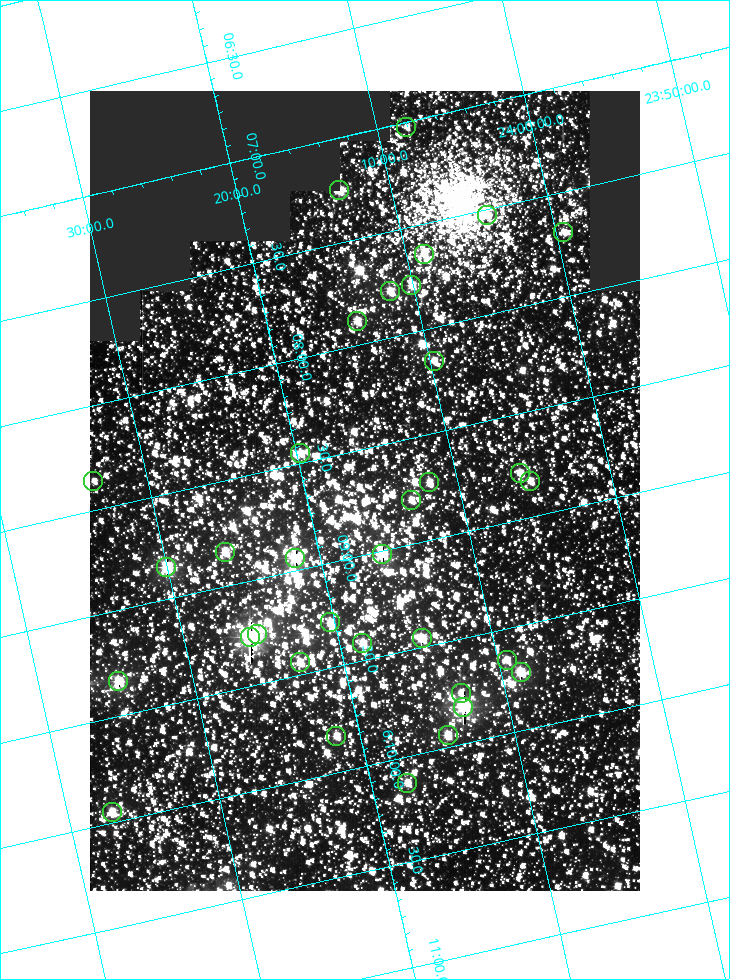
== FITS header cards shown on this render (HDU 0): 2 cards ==
NAXIS1  =                  550
NAXIS2  =                  800

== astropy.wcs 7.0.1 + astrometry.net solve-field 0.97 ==
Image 550 x 800 px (HDU 0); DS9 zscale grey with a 90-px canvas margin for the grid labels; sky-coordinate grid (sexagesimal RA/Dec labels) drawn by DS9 from the SOLVED WCS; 34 Tycho-2 reference stars matched to detected sources circled (green)
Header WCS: RA---TAN/DEC--TAN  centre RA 06:08:42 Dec +24:16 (92.17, +24.27 deg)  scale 3.98 arcsec/px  FOV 36.4' x 53.0'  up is -103 deg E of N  parity normal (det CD < 0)
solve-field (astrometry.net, Tycho-2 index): VERIFIED the header's WCS against the Tycho-2 star catalogue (verified at 3 index scales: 19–34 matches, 0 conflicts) and refined it, rather than solving blind
Solved WCS: RA---TAN-SIP/DEC--TAN-SIP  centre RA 06:08:42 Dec +24:16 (92.17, +24.27 deg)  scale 3.97 arcsec/px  FOV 36.4' x 53.0'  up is -103 deg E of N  parity normal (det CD < 0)
The solver's refit moves the header's centre by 0.35 arcsec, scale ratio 0.9999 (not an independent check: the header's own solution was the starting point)
Tycho-2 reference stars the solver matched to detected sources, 34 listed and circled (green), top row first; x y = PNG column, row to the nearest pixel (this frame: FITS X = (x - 90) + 1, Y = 800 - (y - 91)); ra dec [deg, ICRS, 3 dp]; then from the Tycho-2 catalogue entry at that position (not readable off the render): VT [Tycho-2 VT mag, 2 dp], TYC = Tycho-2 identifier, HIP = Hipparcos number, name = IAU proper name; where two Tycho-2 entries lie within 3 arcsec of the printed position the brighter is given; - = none
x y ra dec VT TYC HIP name
406 127 91.756 +24.135 11.55 1864-383-1 - -
339 190 91.813 +24.222 9.50 1864-951-1 - -
487 215 91.882 +24.069 10.67 1864-1197-1 - -
563 232 91.922 +23.991 11.04 1864-773-1 - -
424 254 91.910 +24.147 9.81 1864-677-1 - -
411 285 91.945 +24.168 9.83 1864-545-1 - -
390 291 91.946 +24.193 9.49 1864-879-1 - -
357 321 91.972 +24.235 9.87 1864-607-1 - -
434 361 92.040 +24.163 9.97 1864-387-1 - -
300 453 92.113 +24.329 10.09 1877-692-1 - -
520 473 92.195 +24.097 9.91 1877-1306-1 - -
93 481 92.090 +24.558 11.22 1868-1493-1 - -
530 481 92.208 +24.088 10.02 1877-898-1 - -
429 482 92.182 +24.197 9.90 1877-42-1 - -
411 500 92.198 +24.221 10.14 1877-234-1 - -
225 552 92.210 +24.434 9.33 1881-345-1 - -
382 554 92.254 +24.266 8.73 1877-224-1 - -
295 558 92.236 +24.360 8.19 1877-300-1 29148 -
166 567 92.212 +24.501 8.67 1881-93-1 - -
330 622 92.321 +24.338 9.42 1877-884-1 - -
257 634 92.315 +24.419 9.14 1881-15-1 - -
250 637 92.316 +24.428 7.55 1881-1595-1 - -
422 638 92.364 +24.244 8.80 1877-1589-1 - -
362 643 92.355 +24.308 9.21 1877-702-1 - -
507 660 92.412 +24.157 10.23 1877-766-1 - -
300 662 92.360 +24.380 9.69 1881-496-1 - -
521 672 92.431 +24.145 8.75 1877-16-1 - -
118 681 92.334 +24.580 8.60 1881-81-1 - -
461 693 92.439 +24.215 10.07 1877-154-1 - -
463 707 92.456 +24.215 7.57 1877-1484-1 - -
448 735 92.485 +24.239 9.49 1877-1276-1 - -
336 736 92.457 +24.359 9.75 1877-1432-1 - -
407 783 92.531 +24.294 10.40 1877-334-1 - -
112 812 92.487 +24.619 9.38 1881-1542-1 - -